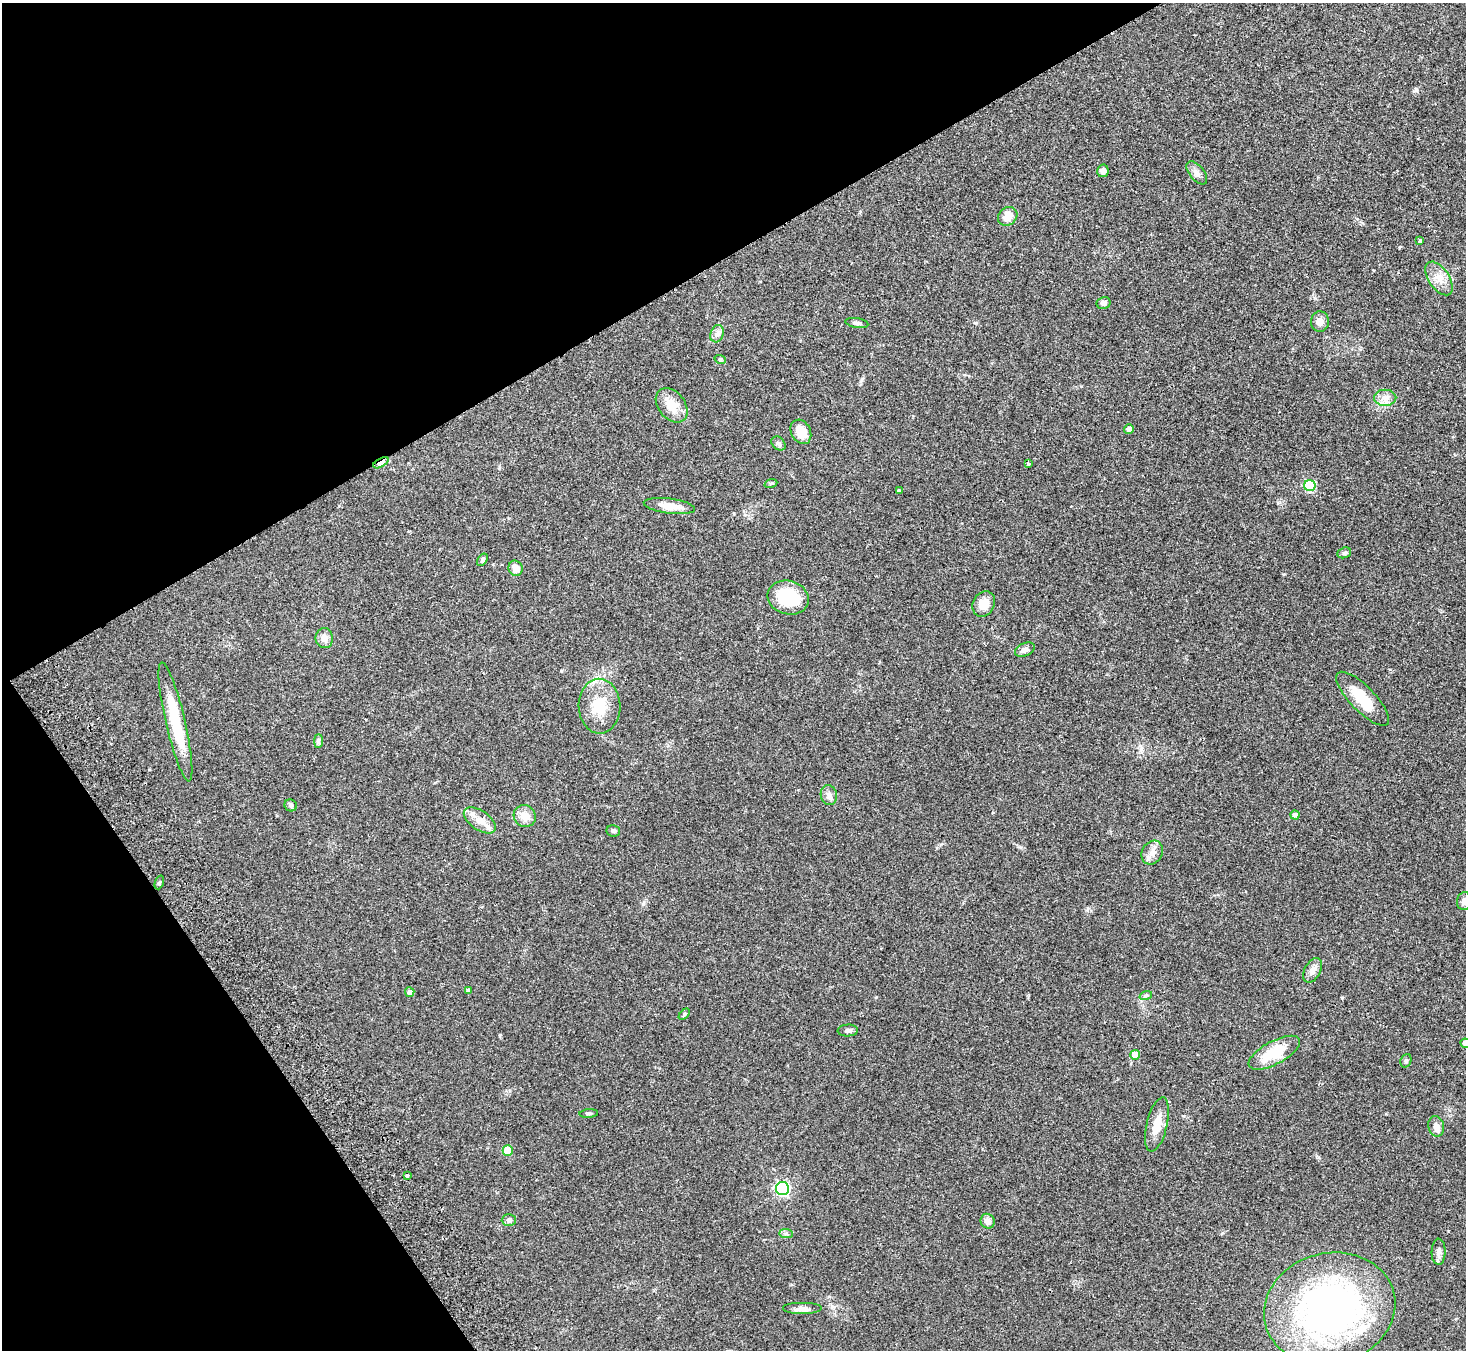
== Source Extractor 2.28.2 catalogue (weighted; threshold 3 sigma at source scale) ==
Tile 5 of 4 x 4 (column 1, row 2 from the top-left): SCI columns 51-1514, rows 2895-4242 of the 5960 x 5922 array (HDU 1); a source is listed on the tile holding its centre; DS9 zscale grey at full resolution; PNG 1468 x 1352 px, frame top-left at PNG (2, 3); each listed source drawn as its Kron ellipse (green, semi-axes under 4 px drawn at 4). Shown black and unused: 28% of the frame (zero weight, under 2 of 3 exposures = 3% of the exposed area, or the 3 px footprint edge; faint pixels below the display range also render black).
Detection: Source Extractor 2.28.2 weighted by HDU 2 'WHT'; one run over the whole footprint, this tile lists its part. Background 0.0842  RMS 0.0075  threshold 0.0337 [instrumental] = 3 sigma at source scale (4.5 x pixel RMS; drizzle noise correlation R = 1.50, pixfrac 1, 0.05/0.05 arcsec/px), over >= 5 px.
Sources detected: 68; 1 inside a brighter object's white glare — neither listed nor drawn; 4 inside a brighter listed object's ellipse — not listed separately; the other 63 listed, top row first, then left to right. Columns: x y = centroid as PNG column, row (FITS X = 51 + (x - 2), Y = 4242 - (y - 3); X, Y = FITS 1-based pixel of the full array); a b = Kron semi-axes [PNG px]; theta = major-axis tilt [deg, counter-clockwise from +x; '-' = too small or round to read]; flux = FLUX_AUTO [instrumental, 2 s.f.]
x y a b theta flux
1103 171 6 5 - 2.8
1197 173 14 7 -50 3.5
1008 216 10 8 36 7.8
1420 240 3 3 - 1.6
1439 278 19 10 -55 8.5
1104 303 7 6 - 2.7
1320 322 10 9 - 4.9
857 323 11 4 -9 2
717 334 9 6 72 2.7
720 359 6 3 -19 0.86
1385 398 11 8 0 4.8
672 405 19 13 -51 13
1129 429 5 4 - 3.4
801 432 13 9 -63 11
778 443 8 6 -43 2
381 463 8 4 29 14
1028 464 3 3 - 2.6
771 483 6 4 18 1.1
1310 486 6 5 - 43
899 491 3 3 - 5.1
669 506 26 7 -7 9.6
1344 553 7 5 20 1.7
482 560 7 4 57 1.8
516 568 8 7 - 6.8
788 598 21 16 -15 36
984 604 13 10 63 8.5
324 638 10 9 - 4.9
1025 650 10 6 25 3.1
1363 699 35 12 -46 20
599 706 27 21 -89 22
175 722 61 9 -77 33
318 741 7 4 90 1.5
829 795 10 8 -78 3.3
291 805 6 5 - 1.7
1295 815 4 4 - 2.5
525 816 11 10 - 8.1
480 820 18 9 -34 8.1
613 831 7 5 -11 1.6
1152 853 12 10 59 5.4
159 882 7 4 70 1.2
1464 901 9 7 79 4
1313 970 13 8 61 4.7
468 991 4 4 - 1.2
410 992 5 4 - 3.8
1146 995 6 4 18 1.1
684 1014 7 4 46 1.2
848 1030 10 6 3 2.6
1465 1043 5 4 - 4.2
1274 1053 28 11 28 26
1135 1055 5 4 - 11
1406 1061 7 5 69 1.3
589 1113 9 3 5 1.1
1157 1124 28 10 76 12
1436 1126 10 8 -78 4
508 1150 5 5 - 17
407 1176 3 3 - 2.2
782 1189 6 6 - 130
509 1220 7 6 - 1.7
988 1221 7 7 - 4.4
786 1234 7 4 -1 1.5
1439 1252 13 7 89 3.2
803 1309 20 6 0 4.5
1330 1309 66 55 14 290
Overlapping masked pixels (flux is a lower limit): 1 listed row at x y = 381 463
Isophote crosses this tile's border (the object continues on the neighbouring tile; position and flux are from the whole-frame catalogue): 2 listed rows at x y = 1464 901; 1465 1043
Unlisted compact peaks at least as high as the median listed source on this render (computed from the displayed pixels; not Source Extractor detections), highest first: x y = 1342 998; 643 904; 1416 90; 976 323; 876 997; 1318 1157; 561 671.